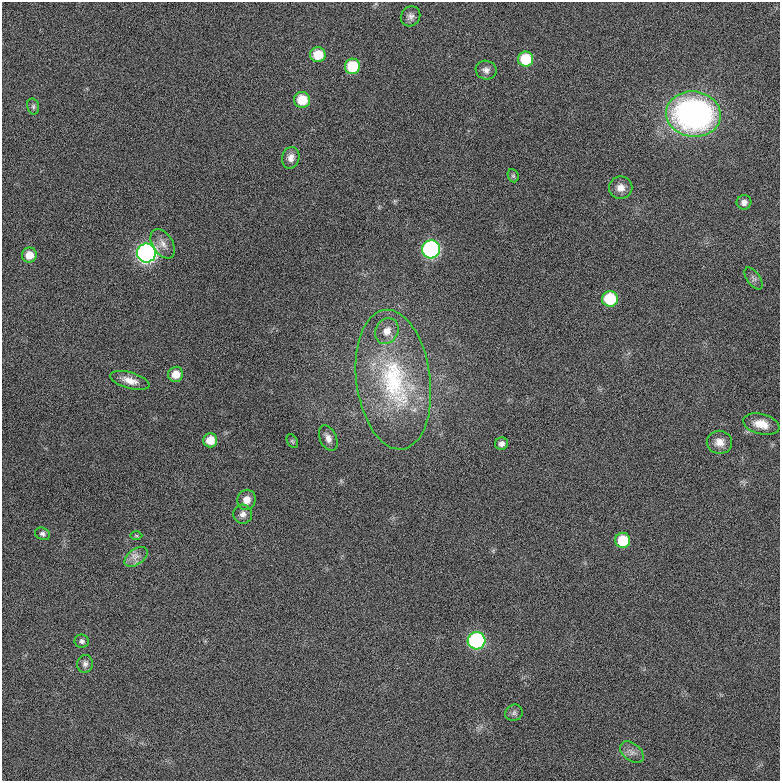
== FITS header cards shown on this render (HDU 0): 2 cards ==
NAXIS1  =                  778 / length of data axis 1
NAXIS2  =                  779 / length of data axis 2

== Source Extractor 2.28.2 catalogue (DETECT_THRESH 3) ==
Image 778 x 779 px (HDU 0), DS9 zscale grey, 1 PNG px = 1 image px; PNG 782 x 783 px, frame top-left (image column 1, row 779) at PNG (2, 2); each listed source drawn as its Kron ellipse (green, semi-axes under 4 px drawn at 4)
Background 0.227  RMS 3.6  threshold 10.7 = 3 sigma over >= 5 px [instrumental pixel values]
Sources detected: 39; all 39 listed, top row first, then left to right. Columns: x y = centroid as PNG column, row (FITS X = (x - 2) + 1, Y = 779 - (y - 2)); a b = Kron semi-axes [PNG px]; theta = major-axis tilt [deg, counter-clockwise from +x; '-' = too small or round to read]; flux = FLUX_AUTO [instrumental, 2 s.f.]
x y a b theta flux
411 16 10 9 - 1200
318 55 7 7 - 5600
526 59 7 7 - 10000
353 66 7 7 - 10000
486 70 10 9 - 1200
302 100 8 8 - 6000
33 106 8 6 -76 580
693 114 27 22 -7 78000
291 158 11 8 76 1600
513 176 7 5 -68 400
621 188 12 11 - 2000
744 202 7 7 - 1300
163 244 16 10 -57 2100
431 249 9 9 - 52000
146 253 9 9 - 100000
29 255 7 7 - 3100
754 278 13 6 -54 860
610 299 8 7 - 13000
387 331 13 11 57 2600
176 374 7 7 - 3100
130 380 20 8 -16 2600
393 380 70 37 -83 34000
761 424 18 10 -14 3300
328 438 13 8 -67 1500
210 440 7 7 - 3600
292 441 7 5 -60 370
719 442 13 11 -9 2300
501 444 6 6 - 1100
246 500 10 9 - 2100
243 514 9 9 - 1300
42 534 8 6 -25 670
136 536 6 4 -1 290
623 540 7 7 - 8100
136 557 13 7 35 1600
82 641 7 6 - 710
477 641 9 8 - 39000
85 664 9 8 - 910
514 713 9 8 - 780
632 752 13 8 -37 1500